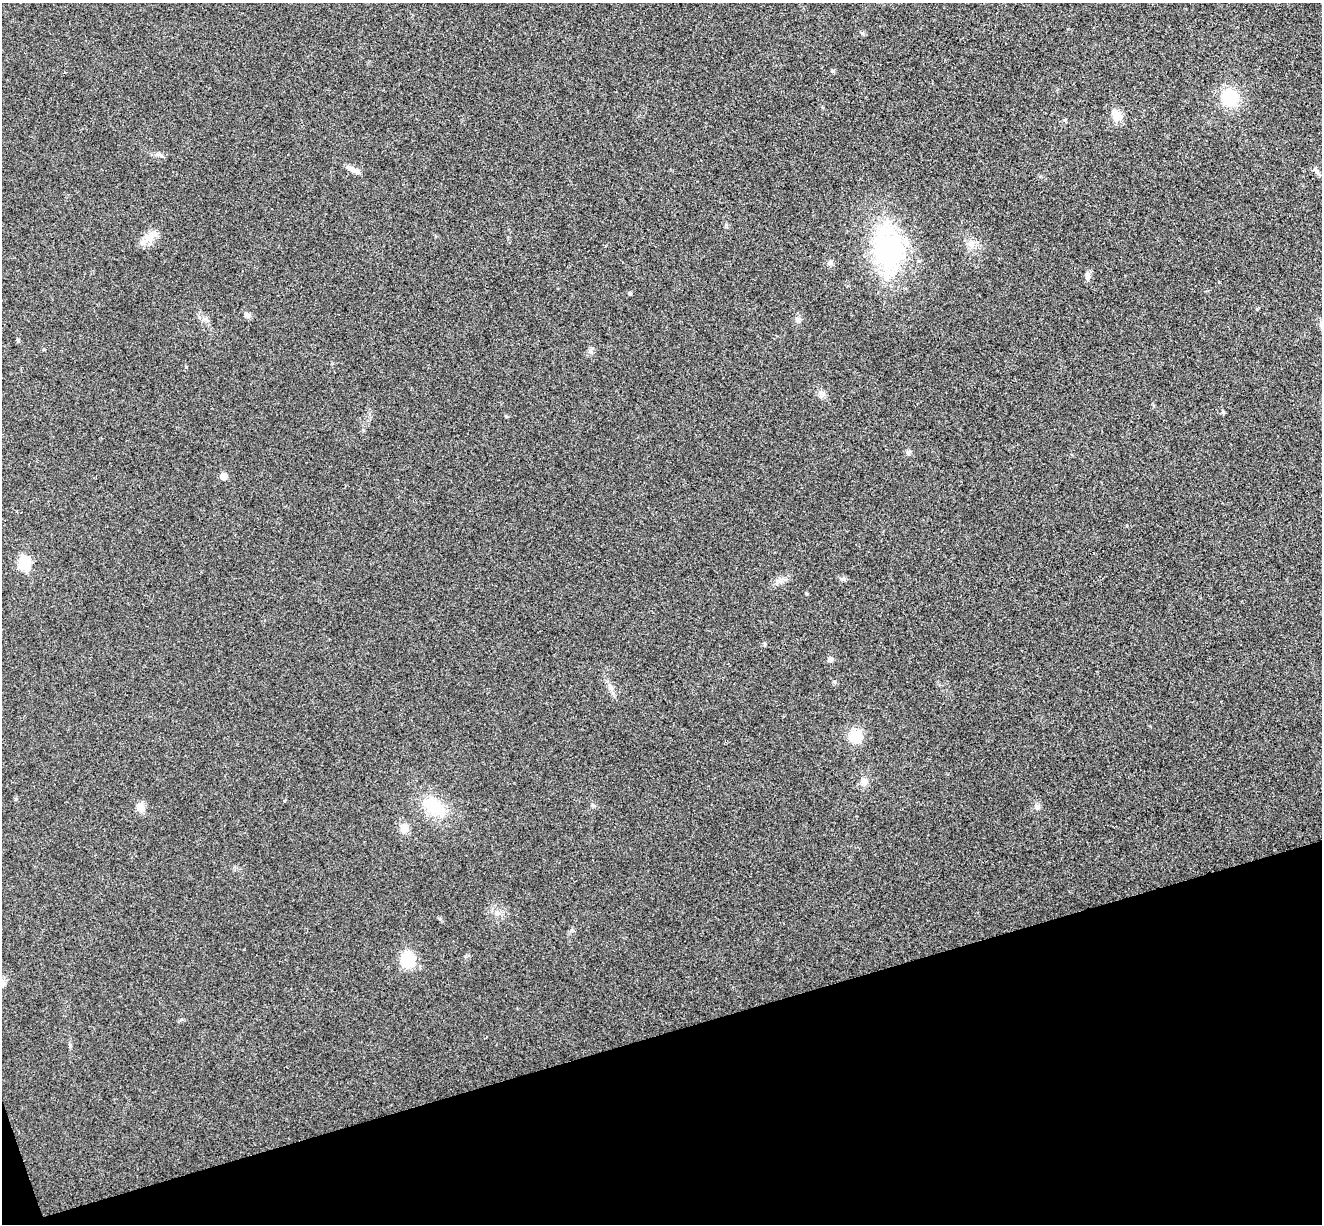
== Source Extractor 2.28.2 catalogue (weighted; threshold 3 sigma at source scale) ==
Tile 14 of 4 x 4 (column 2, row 4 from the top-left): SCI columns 1376-2695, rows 169-1390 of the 5394 x 5345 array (HDU 1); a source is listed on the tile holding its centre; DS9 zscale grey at full resolution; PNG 1324 x 1226 px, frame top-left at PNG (2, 3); no overlay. Shown black and unused: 16% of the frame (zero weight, under 3 of 4 exposures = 6% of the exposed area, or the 3 px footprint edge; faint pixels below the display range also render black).
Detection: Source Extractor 2.28.2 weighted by HDU 2 'WHT'; one run over the whole footprint, this tile lists its part. Background 0.0349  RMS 0.0066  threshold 0.0298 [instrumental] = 3 sigma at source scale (4.5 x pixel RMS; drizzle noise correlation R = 1.50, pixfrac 1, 0.05/0.05 arcsec/px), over >= 5 px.
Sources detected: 31; all 31 listed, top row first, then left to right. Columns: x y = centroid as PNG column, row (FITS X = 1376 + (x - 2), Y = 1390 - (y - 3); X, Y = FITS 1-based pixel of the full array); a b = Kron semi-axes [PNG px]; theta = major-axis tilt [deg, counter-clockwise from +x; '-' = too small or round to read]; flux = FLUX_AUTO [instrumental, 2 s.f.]
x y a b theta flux
832 71 5 4 - 1.2
1230 98 18 17 - 21
1117 116 12 10 -67 7.8
353 170 17 6 -24 3.6
1316 171 12 5 -58 1.8
150 237 18 11 35 7.3
971 244 10 8 -67 3.8
887 248 52 36 -69 89
830 263 7 5 -69 1.6
1087 276 11 7 89 2.7
629 293 4 4 - 1
247 315 8 6 -15 2.2
798 319 8 5 83 1.7
18 340 4 4 - 0.78
590 351 7 4 -71 1.3
821 394 8 7 - 2.3
1223 412 4 4 - 0.93
908 452 7 5 4 1.4
223 476 5 5 - 7.1
24 564 8 6 -88 44
843 579 7 4 18 1.2
831 659 7 6 - 1.5
856 736 18 16 10 11
864 782 10 7 90 2.8
593 805 6 5 - 1
434 806 22 12 -29 26
1037 806 8 7 - 2
140 807 10 9 - 4.7
404 828 11 9 -71 4.2
408 959 13 12 - 23
3 983 7 5 -90 1.9
Unlisted compact peaks at least as high as the median listed source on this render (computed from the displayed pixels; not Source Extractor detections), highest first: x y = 834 681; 506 416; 16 799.